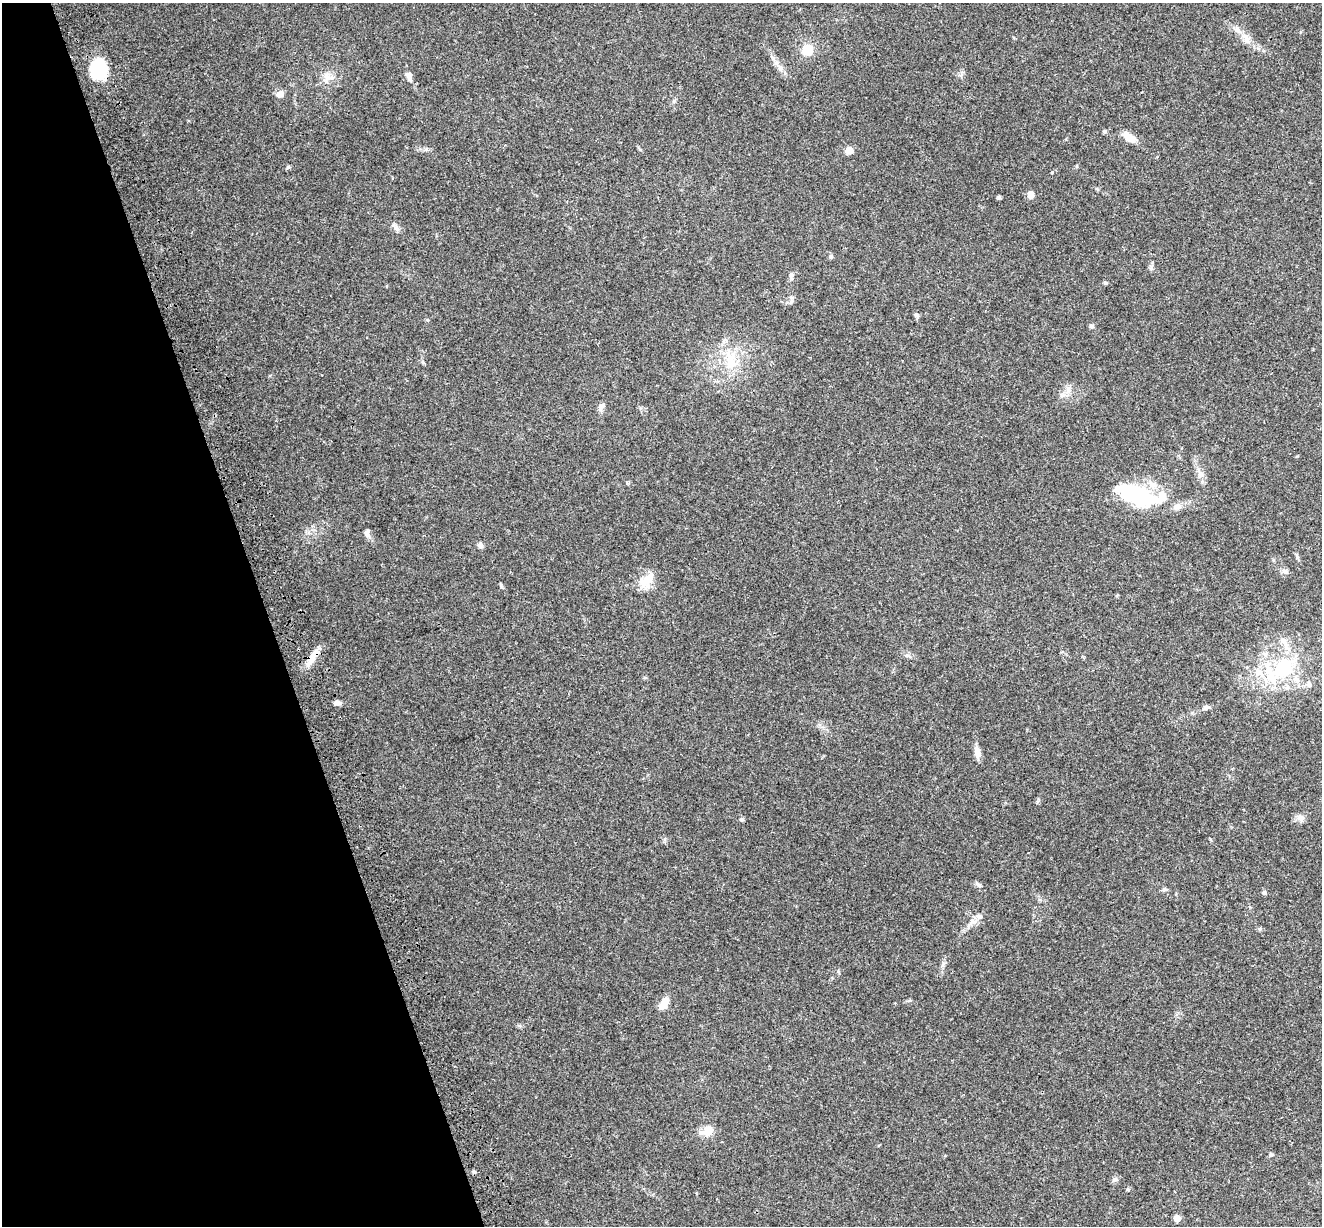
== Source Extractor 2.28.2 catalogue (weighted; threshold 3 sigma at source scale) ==
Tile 5 of 4 x 4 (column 1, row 2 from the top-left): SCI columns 123-1442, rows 2705-3928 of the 5522 x 5357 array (HDU 1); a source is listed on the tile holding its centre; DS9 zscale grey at full resolution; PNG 1324 x 1228 px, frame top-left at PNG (2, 3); no overlay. Shown black and unused: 20% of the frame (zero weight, under 3 of 4 exposures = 9% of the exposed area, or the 3 px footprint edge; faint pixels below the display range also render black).
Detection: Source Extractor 2.28.2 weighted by HDU 2 'WHT'; one run over the whole footprint, this tile lists its part. Background 0.176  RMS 0.007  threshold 0.0315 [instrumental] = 3 sigma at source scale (4.5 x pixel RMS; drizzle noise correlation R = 1.50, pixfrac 1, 0.0396/0.0396 arcsec/px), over >= 5 px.
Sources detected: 54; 2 inside a brighter object's white glare — not listed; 2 inside a brighter listed object's ellipse — not listed separately; the other 50 listed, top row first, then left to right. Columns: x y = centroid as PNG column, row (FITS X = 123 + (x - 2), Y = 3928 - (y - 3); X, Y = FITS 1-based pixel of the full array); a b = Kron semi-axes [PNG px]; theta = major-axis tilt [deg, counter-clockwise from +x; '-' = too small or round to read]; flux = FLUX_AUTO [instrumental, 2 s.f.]
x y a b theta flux
1237 29 8 7 - 2.7
1246 38 14 7 -68 4.8
807 50 11 9 30 13
780 68 8 6 -70 2.6
98 69 16 13 90 57
409 76 10 7 -79 3.1
328 77 15 9 -20 5.6
280 94 9 7 40 4.1
1104 131 5 4 - 1.2
1129 137 17 8 -37 8.4
849 150 5 5 - 14
288 167 6 4 17 0.84
1031 195 8 6 -89 4.5
999 197 6 4 72 0.85
396 228 10 6 -40 2.4
831 256 6 5 - 1.1
791 275 7 6 - 1.7
1105 283 5 4 - 0.91
916 315 7 5 -33 1.4
1091 326 6 5 - 1.6
731 361 26 14 -89 18
1068 389 7 6 - 2.4
602 406 10 7 55 2.6
1201 474 8 5 -44 2.2
1153 485 14 8 -13 5.4
1129 492 26 20 -13 41
1176 507 13 7 20 3.8
367 533 10 7 -76 2.8
480 545 7 6 - 2.4
1285 571 9 6 -43 2.1
646 581 24 15 53 11
312 657 28 8 56 8.2
1281 670 52 29 32 60
337 703 7 5 -7 3.2
1206 708 10 6 16 1.9
977 753 14 7 -78 5.3
1300 817 12 7 -21 3.1
741 819 7 4 8 1
979 885 6 5 - 1.3
1164 890 7 4 20 1.1
1264 892 6 5 - 1.2
979 916 9 7 -1 2.8
973 921 11 6 -13 3.1
943 965 10 4 57 1.6
664 1003 16 8 57 7
707 1132 17 14 63 7.3
1271 1155 6 5 - 1.4
1115 1180 10 6 44 1.7
1127 1189 5 4 - 1
1177 1218 5 5 - 7.7
Overlapping masked pixels (flux is a lower limit): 2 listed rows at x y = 98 69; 312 657
Unlisted compact peaks at least as high as the median listed source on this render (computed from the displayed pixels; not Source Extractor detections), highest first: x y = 501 587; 838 971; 1151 267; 674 101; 1210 839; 426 149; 1052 172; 907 655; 791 302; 423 363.